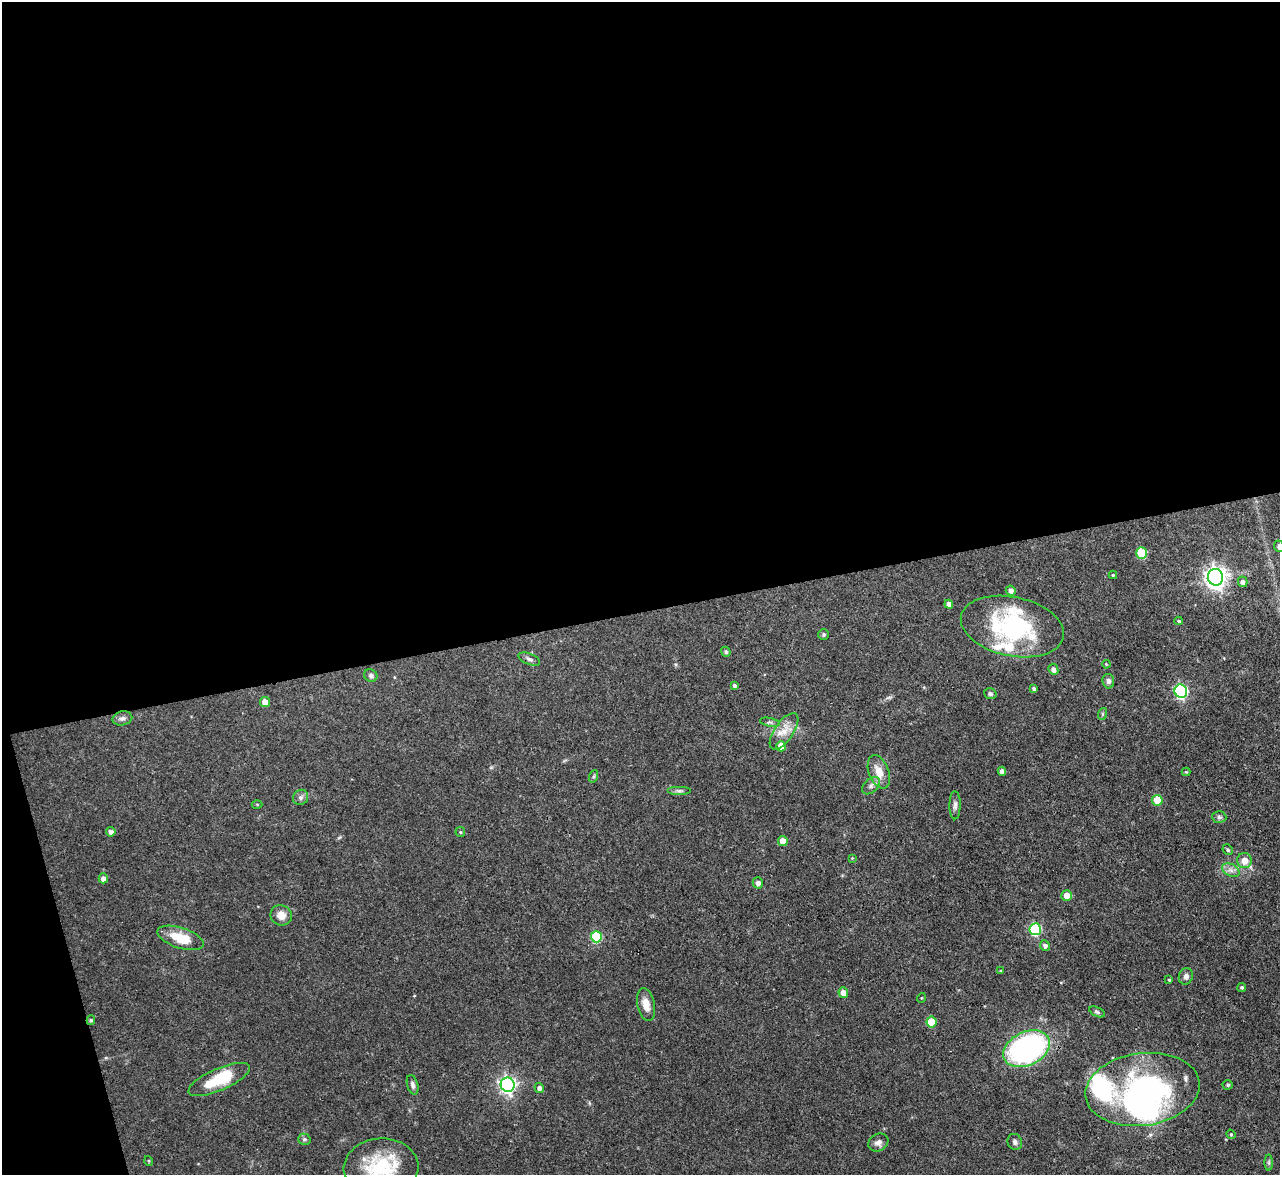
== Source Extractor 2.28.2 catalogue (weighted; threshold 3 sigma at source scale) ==
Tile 1 of 4 x 4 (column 1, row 1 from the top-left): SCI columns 1-1278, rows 3659-4831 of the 5112 x 5093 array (HDU 1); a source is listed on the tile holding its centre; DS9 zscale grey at full resolution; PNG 1282 x 1177 px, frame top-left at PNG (2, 2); each listed source drawn as its Kron ellipse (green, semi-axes under 4 px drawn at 4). Shown black and unused: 54% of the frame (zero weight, under 3 of 4 exposures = <1% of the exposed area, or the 3 px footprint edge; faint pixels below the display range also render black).
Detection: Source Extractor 2.28.2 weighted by HDU 2 'WHT'; one run over the whole footprint, this tile lists its part. Background 0.0965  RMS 0.0042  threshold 0.019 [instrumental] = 3 sigma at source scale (4.5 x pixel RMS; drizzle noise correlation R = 1.50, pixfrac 1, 0.05/0.05 arcsec/px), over >= 5 px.
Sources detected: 83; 3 inside a brighter object's white glare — neither listed nor drawn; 4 inside a brighter listed object's ellipse — not listed separately; the other 76 listed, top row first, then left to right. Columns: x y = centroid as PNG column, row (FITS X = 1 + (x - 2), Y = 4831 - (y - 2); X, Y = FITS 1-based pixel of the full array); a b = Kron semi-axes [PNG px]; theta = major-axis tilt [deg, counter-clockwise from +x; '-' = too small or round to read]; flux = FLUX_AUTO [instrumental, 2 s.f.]
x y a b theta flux
1279 546 6 5 - 1.6
1141 553 6 5 - 17
1113 575 4 4 - 0.52
1216 577 8 7 - 280
1243 582 5 4 - 1.5
1011 591 5 5 - 1.8
949 604 4 4 - 2.6
1179 621 4 3 - 0.69
1012 627 52 29 -12 51
824 634 5 5 - 0.73
726 652 5 4 - 0.79
529 659 11 5 -23 1.3
1106 664 4 3 - 0.38
1053 669 5 5 - 1.8
371 675 7 6 - 1.1
1108 681 7 6 - 1.4
734 685 4 3 - 0.84
1034 689 4 3 - 0.85
1181 691 7 6 - 69
990 694 6 5 - 0.92
265 702 5 5 - 3.5
1102 714 6 4 71 0.51
122 718 10 7 12 1.5
770 722 10 3 -10 0.75
784 731 21 9 56 5.2
781 746 5 5 - 6.4
1002 771 4 4 - 1.7
879 772 17 10 -68 5.2
1186 772 4 4 - 0.42
594 776 6 4 71 0.56
871 786 10 6 43 1.6
679 791 12 4 0 1.2
301 797 8 7 - 1.4
1157 800 5 5 - 11
257 804 5 3 - 0.43
955 805 14 5 90 1.6
1219 817 7 6 - 1
111 832 5 4 - 1.5
460 832 5 5 - 0.5
783 841 5 5 - 4.6
1228 850 5 5 - 0.7
852 858 3 3 - 0.32
1244 861 7 7 - 4.4
1231 870 9 6 -25 1.8
103 878 5 4 - 2
758 883 5 5 - 1.5
1067 896 5 5 - 4.9
281 915 11 10 - 3.6
1035 929 6 5 - 43
596 937 6 5 - 26
180 938 24 10 -18 12
1045 946 5 5 - 1.4
1001 971 4 2 - 0.35
1186 976 8 7 - 1.5
1169 980 4 4 - 0.55
1242 987 4 4 - 0.74
843 992 5 4 - 3.5
921 998 5 3 - 0.34
646 1005 17 8 -78 4.3
1097 1012 8 4 -26 0.84
91 1020 5 4 - 0.71
931 1022 5 5 - 11
1027 1049 25 16 25 90
219 1080 33 11 23 16
413 1085 10 5 -74 1.4
508 1085 7 7 - 140
1228 1085 5 4 - 0.7
539 1088 5 4 - 1.4
1142 1089 57 36 7 91
1231 1134 5 4 - 0.58
304 1139 6 5 - 0.81
1015 1142 8 7 - 1.3
878 1143 10 8 28 2
149 1161 5 3 - 0.37
1269 1162 8 4 90 0.7
381 1168 37 29 4 26
Isophote crosses this tile's border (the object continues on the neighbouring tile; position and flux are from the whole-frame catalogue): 2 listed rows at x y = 1279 546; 381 1168